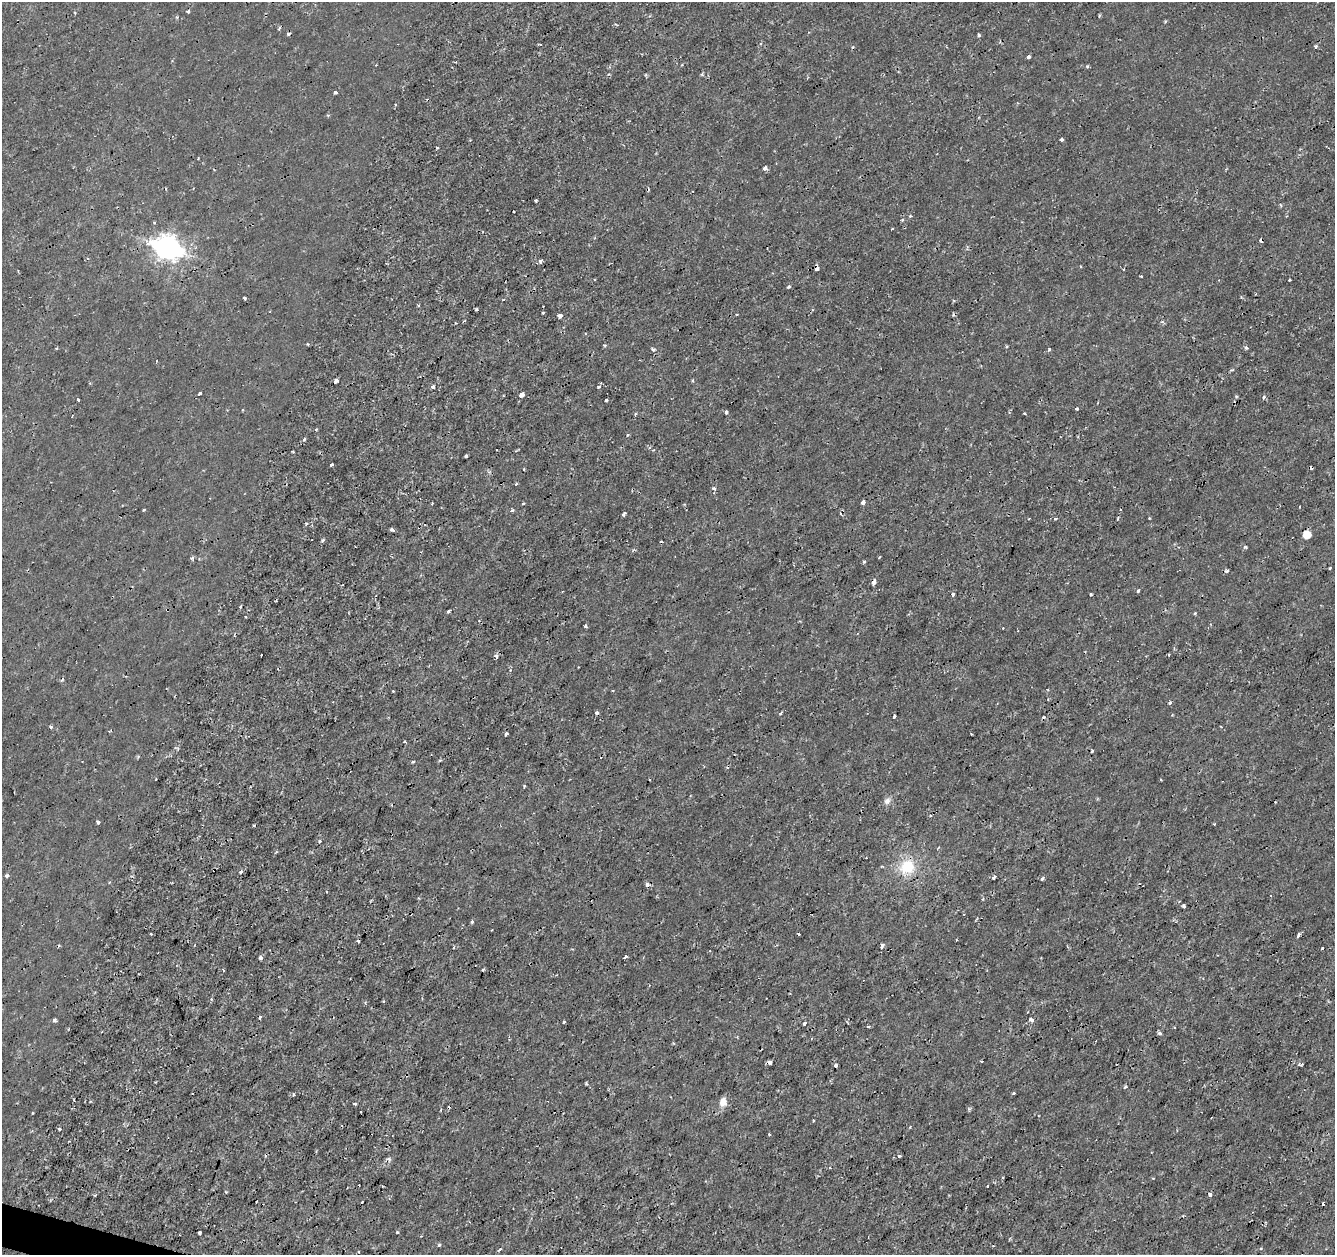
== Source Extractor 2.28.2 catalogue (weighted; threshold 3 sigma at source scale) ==
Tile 7 of 4 x 4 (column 3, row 2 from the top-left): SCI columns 2667-3999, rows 2722-3974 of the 5339 x 5500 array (HDU 1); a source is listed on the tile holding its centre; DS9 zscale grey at full resolution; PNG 1337 x 1257 px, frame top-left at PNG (2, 2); no overlay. Shown black and unused: <1% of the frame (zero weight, under 2 of 3 exposures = <1% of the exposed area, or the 3 px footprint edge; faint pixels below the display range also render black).
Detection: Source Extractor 2.28.2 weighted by HDU 2 'WHT'; one run over the whole footprint, this tile lists its part. Background 1.41e-04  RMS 0.0011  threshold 0.00507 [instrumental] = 3 sigma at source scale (4.5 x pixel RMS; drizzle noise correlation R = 1.50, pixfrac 1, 0.0396/0.0396 arcsec/px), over >= 5 px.
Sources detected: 161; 13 cosmic-ray / hot-pixel residue — not listed; the other 148 listed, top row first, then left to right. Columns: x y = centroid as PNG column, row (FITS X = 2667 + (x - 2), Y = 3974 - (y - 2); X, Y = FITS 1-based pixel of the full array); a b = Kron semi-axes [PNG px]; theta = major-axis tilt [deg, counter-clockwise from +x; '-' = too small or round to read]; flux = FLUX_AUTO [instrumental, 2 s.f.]
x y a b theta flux
189 11 5 3 - 0.13
1099 16 5 3 - 0.12
279 28 5 3 - 0.13
979 35 5 4 - 0.14
1316 46 3 3 - 0.36
1028 57 4 3 - 0.43
1087 66 5 4 - 0.13
335 92 3 3 - 0.3
1062 140 4 3 - 0.18
437 147 3 2 - 0.12
765 168 4 3 - 0.58
536 200 3 3 - 0.16
910 216 4 3 - 0.13
902 220 4 3 - 0.12
154 222 3 3 - 0.13
892 228 3 2 - 0.13
1261 240 4 4 - 0.47
167 248 12 9 -19 73
540 261 5 4 - 0.25
817 268 4 3 - 0.94
1141 276 3 2 - 0.17
1289 280 3 2 - 0.13
789 287 3 3 - 0.3
245 298 4 3 - 0.35
504 300 3 2 - 0.1
476 310 3 3 - 0.17
543 313 3 3 - 0.18
560 315 4 3 - 0.65
605 345 4 3 - 0.14
1246 348 5 4 - 0.19
653 349 5 4 - 0.18
1049 349 4 4 - 0.14
336 381 4 3 - 1.2
692 381 3 3 - 0.21
433 387 5 4 - 0.23
598 387 4 4 - 0.13
199 394 3 3 - 0.59
522 395 5 3 - 1.3
1264 397 4 4 - 0.26
606 400 3 3 - 0.2
78 401 3 3 - 66
1077 409 3 3 - 0.2
726 412 3 3 - 0.35
1024 413 3 2 - 0.1
635 414 4 3 - 0.1
316 430 3 3 - 0.12
304 439 3 3 - 0.17
466 456 3 3 - 0.29
331 464 3 3 - 0.31
516 484 3 3 - 0.13
714 488 4 4 - 0.32
863 502 4 3 - 0.69
523 503 3 3 - 0.22
143 510 3 3 - 0.1
512 510 3 3 - 0.28
624 513 5 3 - 0.33
1055 518 4 4 - 0.13
1149 518 3 3 - 0.084
306 523 4 3 - 0.1
392 530 4 3 - 0.25
1307 534 6 5 - 1.6
323 540 5 3 - 0.18
1245 547 4 3 - 0.21
879 557 3 2 - 0.092
192 558 6 4 46 0.16
863 562 4 3 - 0.15
1330 568 3 2 - 0.12
1227 571 5 4 - 0.21
874 582 5 3 - 0.53
1138 591 4 3 - 0.19
953 594 4 3 - 0.51
1091 595 3 3 - 0.35
240 606 3 3 - 0.18
448 611 4 3 - 0.2
246 617 3 2 - 0.081
585 626 3 3 - 0.17
1168 654 3 2 - 0.11
261 655 3 2 - 0.08
496 656 5 4 - 0.4
393 691 2 2 - 0.092
1170 703 4 3 - 0.19
781 713 4 3 - 0.17
894 716 4 3 - 0.35
51 727 5 3 - 0.19
110 731 5 2 - 0.096
506 734 4 2 - 0.19
405 742 3 2 - 0.25
1092 751 3 3 - 0.21
413 761 4 3 - 0.12
1161 780 3 2 - 0.088
524 786 3 3 - 0.11
887 801 9 7 62 0.44
930 816 3 3 - 0.14
98 822 4 3 - 0.21
882 866 4 3 - 0.13
907 867 19 17 45 3.1
241 872 3 3 - 0.49
7 876 4 3 - 0.24
994 877 4 3 - 1
1042 879 5 4 - 0.21
647 884 4 4 - 0.44
983 899 4 2 - 0.096
1184 906 3 3 - 0.19
472 922 4 3 - 0.17
151 934 3 3 - 0.14
799 934 3 2 - 0.17
1299 935 4 3 - 0.38
358 941 3 3 - 0.14
882 946 5 3 - 0.32
1322 948 2 2 - 0.13
625 956 3 3 - 0.63
260 958 4 4 - 0.22
223 970 3 2 - 0.16
260 1017 3 3 - 0.38
54 1020 3 3 - 0.6
1031 1020 4 3 - 0.54
564 1022 3 3 - 0.52
804 1023 4 3 - 0.24
868 1026 3 3 - 0.32
1160 1033 5 4 - 0.25
982 1061 3 2 - 0.18
770 1062 4 3 - 0.89
1301 1064 5 3 - 0.17
836 1065 4 3 - 0.61
1125 1087 5 3 - 0.11
1014 1093 3 3 - 0.22
293 1094 4 2 - 0.12
723 1102 8 7 - 1.1
355 1104 3 3 - 0.3
441 1110 4 2 - 0.09
813 1120 2 2 - 0.1
910 1127 4 3 - 0.11
59 1129 3 3 - 0.15
899 1156 3 3 - 0.19
388 1159 6 4 -27 0.2
830 1168 3 3 - 0.12
1003 1177 3 2 - 0.12
382 1186 3 3 - 0.085
987 1186 2 2 - 0.15
226 1192 3 3 - 0.1
1210 1194 5 4 - 0.26
257 1201 2 2 - 0.1
362 1202 3 3 - 0.47
1323 1204 3 3 - 0.36
397 1232 4 3 - 0.11
199 1233 4 3 - 0.26
439 1245 3 3 - 0.16
500 1249 4 3 - 0.28
Overlapping masked pixels (flux is a lower limit): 3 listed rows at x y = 1261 240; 874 582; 770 1062